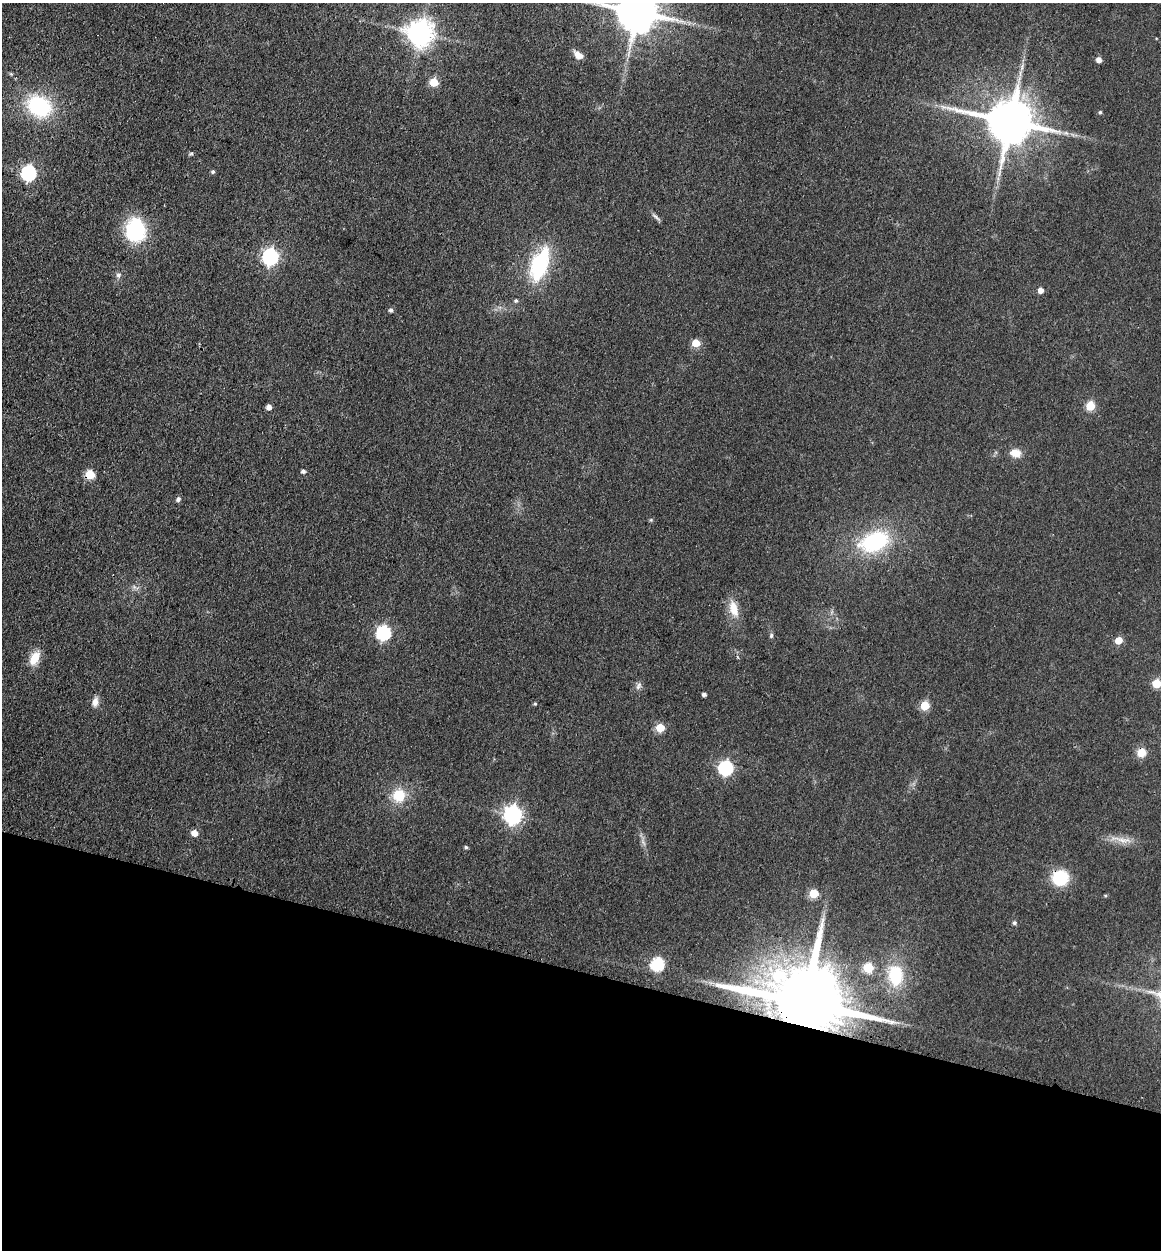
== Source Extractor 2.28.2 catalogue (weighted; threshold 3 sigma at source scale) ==
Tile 15 of 4 x 4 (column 3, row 4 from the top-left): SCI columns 2577-3735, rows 20-1267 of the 5198 x 5223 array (HDU 1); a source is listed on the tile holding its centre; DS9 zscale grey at full resolution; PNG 1163 x 1252 px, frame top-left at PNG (2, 3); no overlay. Shown black and unused: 22% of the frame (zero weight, under 3 of 4 exposures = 3% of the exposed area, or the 3 px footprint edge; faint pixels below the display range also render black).
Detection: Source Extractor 2.28.2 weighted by HDU 2 'WHT'; one run over the whole footprint, this tile lists its part. Background 0.0721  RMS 0.0069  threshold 0.0309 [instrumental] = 3 sigma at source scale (4.5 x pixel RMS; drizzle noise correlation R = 1.50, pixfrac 1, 0.05/0.05 arcsec/px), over >= 5 px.
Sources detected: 56; all 56 listed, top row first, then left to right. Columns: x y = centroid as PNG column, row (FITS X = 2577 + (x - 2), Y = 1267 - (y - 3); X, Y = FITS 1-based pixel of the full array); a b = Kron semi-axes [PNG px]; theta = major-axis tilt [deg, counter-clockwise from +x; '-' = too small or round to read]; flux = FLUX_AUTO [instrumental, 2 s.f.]
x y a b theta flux
637 12 12 11 - 2800
420 33 8 8 - 790
578 55 9 6 -36 6.3
1099 60 5 5 - 3.7
1022 67 13 3 83 2.2
434 82 5 5 - 22
39 106 23 18 -30 65
1100 112 5 4 - 1
1010 121 14 12 -12 3400
1066 133 8 5 -44 1.6
191 153 6 4 1 1
213 172 4 4 - 1.4
28 173 7 6 - 150
656 217 14 4 -39 2
136 230 23 19 -84 59
270 257 7 7 - 200
540 264 33 15 70 64
118 275 8 6 16 2
1040 290 5 5 - 5.1
516 300 5 4 - 1.2
391 310 5 5 - 1.8
696 343 5 5 - 16
1090 406 5 5 - 28
269 407 5 4 - 4.3
1016 453 12 9 -4 7.9
303 471 5 4 - 1.9
90 475 6 6 - 25
178 499 7 5 65 1.7
875 542 24 15 22 78
734 609 20 11 -74 12
383 633 7 7 - 120
771 635 7 5 85 1.4
1118 640 5 5 - 13
34 658 18 11 62 10
1157 683 5 5 - 23
638 686 12 6 63 2.6
704 694 4 3 - 2.1
95 702 12 7 78 4.4
535 704 5 4 - 0.87
925 706 5 5 - 26
660 728 6 5 - 18
1141 752 12 12 - 6.9
726 768 7 6 - 130
399 795 14 13 - 18
512 815 7 7 - 310
194 833 5 5 - 8.3
1122 840 36 7 -9 8.6
643 843 9 3 -45 1.3
466 847 4 3 - 1.3
1060 878 12 11 - 42
814 893 6 5 - 22
1014 923 5 5 - 1.5
657 964 6 6 - 83
868 968 6 5 - 34
895 975 25 18 -84 31
806 1003 24 16 -13 12000
Overlapping masked pixels (flux is a lower limit): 4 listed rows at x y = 90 475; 1141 752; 1060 878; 806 1003
Isophote crosses this tile's border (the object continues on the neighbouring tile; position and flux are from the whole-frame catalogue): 2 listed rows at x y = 637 12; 1157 683